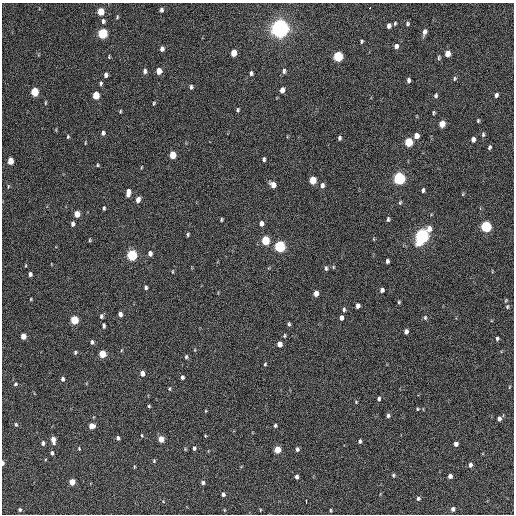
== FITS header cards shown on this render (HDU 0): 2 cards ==
NAXIS1  =                  512 / Axis length
NAXIS2  =                  512 / Axis length

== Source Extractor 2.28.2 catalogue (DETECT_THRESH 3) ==
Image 512 x 512 px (HDU 0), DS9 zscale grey, 1 PNG px = 1 image px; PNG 516 x 516 px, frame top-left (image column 1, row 512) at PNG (2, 3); no overlay
Background 291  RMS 17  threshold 49.6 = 3 sigma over >= 5 px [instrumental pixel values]
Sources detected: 154; all 154 listed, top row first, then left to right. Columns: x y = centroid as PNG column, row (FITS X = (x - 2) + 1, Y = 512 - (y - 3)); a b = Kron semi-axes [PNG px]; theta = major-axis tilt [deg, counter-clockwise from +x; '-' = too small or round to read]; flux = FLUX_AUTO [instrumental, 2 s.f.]
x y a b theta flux
370 7 3 2 - 6700
161 10 6 5 - 2600
101 11 5 4 - 22000
117 17 5 4 - 1200
103 21 7 5 -86 2600
395 23 5 3 - 1400
407 24 5 4 - 1700
389 26 5 4 - 3900
280 28 7 6 - 870000
424 32 7 4 74 4500
103 33 6 5 - 76000
362 41 4 3 - 1300
396 46 6 5 - 4000
162 49 5 4 - 3700
233 53 5 4 - 12000
448 53 5 4 - 11000
338 56 6 5 - 74000
109 57 5 3 - 1000
439 58 6 4 89 1500
145 71 7 5 88 2900
159 71 5 4 - 12000
284 71 7 5 83 2500
251 73 5 4 - 2300
106 75 5 4 - 3600
455 79 6 5 - 1800
408 80 5 4 - 2700
101 83 5 4 - 1700
191 87 5 4 - 2300
282 90 6 4 81 6100
35 92 5 5 - 39000
96 95 5 4 - 24000
436 95 5 4 - 1900
496 95 5 4 - 3100
154 103 5 3 - 1200
238 110 4 4 - 1600
120 111 4 3 - 1100
433 113 5 3 - 1300
478 121 4 3 - 1300
442 124 5 4 - 14000
103 133 6 5 - 2600
483 135 6 4 88 1900
416 136 5 4 - 8700
68 137 4 3 - 1300
339 138 5 4 - 2100
473 139 5 4 - 4100
408 142 6 5 - 43000
85 143 4 2 - 820
489 147 5 4 - 2100
173 155 5 4 - 20000
264 159 4 3 - 2000
10 161 5 4 - 15000
98 165 4 4 - 1300
142 167 4 2 - 790
399 178 6 5 - 190000
313 180 6 5 - 24000
273 185 6 5 - 8800
322 185 6 5 - 3200
8 186 6 4 84 1400
423 190 5 4 - 2300
128 192 7 4 80 7500
463 194 5 3 - 1000
138 200 6 4 73 6100
400 202 5 4 - 1300
104 208 4 3 - 1600
77 214 5 4 - 14000
388 219 5 4 - 1800
221 220 4 2 - 1300
261 223 6 5 - 4300
73 224 5 4 - 3200
486 227 6 5 - 100000
429 229 7 5 84 7800
188 234 4 3 - 1600
422 236 8 5 68 330000
373 239 5 3 - 950
89 240 5 3 - 1100
265 240 6 5 - 43000
280 246 6 5 - 130000
150 253 6 4 90 3800
132 255 6 5 - 99000
387 261 4 3 - 2600
333 267 5 3 - 1000
326 268 6 4 -85 2100
173 272 5 2 - 960
30 274 4 3 - 2700
146 287 5 4 - 2100
382 290 5 4 - 2900
316 293 5 4 - 6800
31 299 4 3 - 870
399 302 5 4 - 1400
358 306 5 4 - 3900
507 307 6 5 - 1900
344 309 6 5 - 2000
120 314 5 4 - 4200
101 316 6 5 - 2400
341 318 5 4 - 3700
425 318 7 5 76 2000
74 320 5 5 - 38000
289 324 5 4 - 1800
104 325 6 4 -85 2000
406 331 5 4 - 4200
23 336 5 4 - 11000
284 336 5 4 - 1300
497 339 5 4 - 2000
92 342 5 4 - 2700
279 344 5 4 - 7200
75 352 5 4 - 1700
102 354 5 4 - 26000
186 357 5 4 - 1700
265 364 4 3 - 1300
142 373 5 4 - 5300
182 377 5 4 - 2200
63 379 6 4 -89 2800
15 384 5 3 - 1600
509 387 5 3 - 900
169 389 5 4 - 1200
379 399 5 4 - 2200
356 402 4 3 - 880
149 406 4 4 - 1200
417 409 5 4 - 1100
205 411 5 3 - 920
388 415 4 4 - 2400
499 419 5 4 - 4000
16 424 6 4 -63 1700
92 426 5 5 - 9600
275 426 4 4 - 1800
142 435 4 2 - 890
118 438 4 4 - 2600
161 439 5 4 - 13000
53 440 7 4 -80 7000
360 441 4 3 - 2100
43 443 5 4 - 2900
456 444 4 4 - 4900
194 448 5 3 - 2000
79 449 5 4 - 1100
297 449 5 4 - 2400
277 450 5 4 - 19000
52 453 5 4 - 2400
154 461 5 5 - 1400
3 463 5 3 - 3900
470 465 5 4 - 4000
134 467 4 3 - 940
393 475 4 4 - 1500
450 476 4 4 - 4700
296 477 4 3 - 2800
72 482 5 4 - 15000
203 483 5 5 - 2400
223 494 4 3 - 3000
418 498 5 4 - 2200
306 501 3 2 - 3700
453 509 5 4 - 3900
20 510 5 4 - 1900
224 510 5 3 - 880
260 510 4 3 - 730
330 510 5 3 - 1100
At the frame edge (FLAGS 8, measured only in part): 1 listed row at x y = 3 463